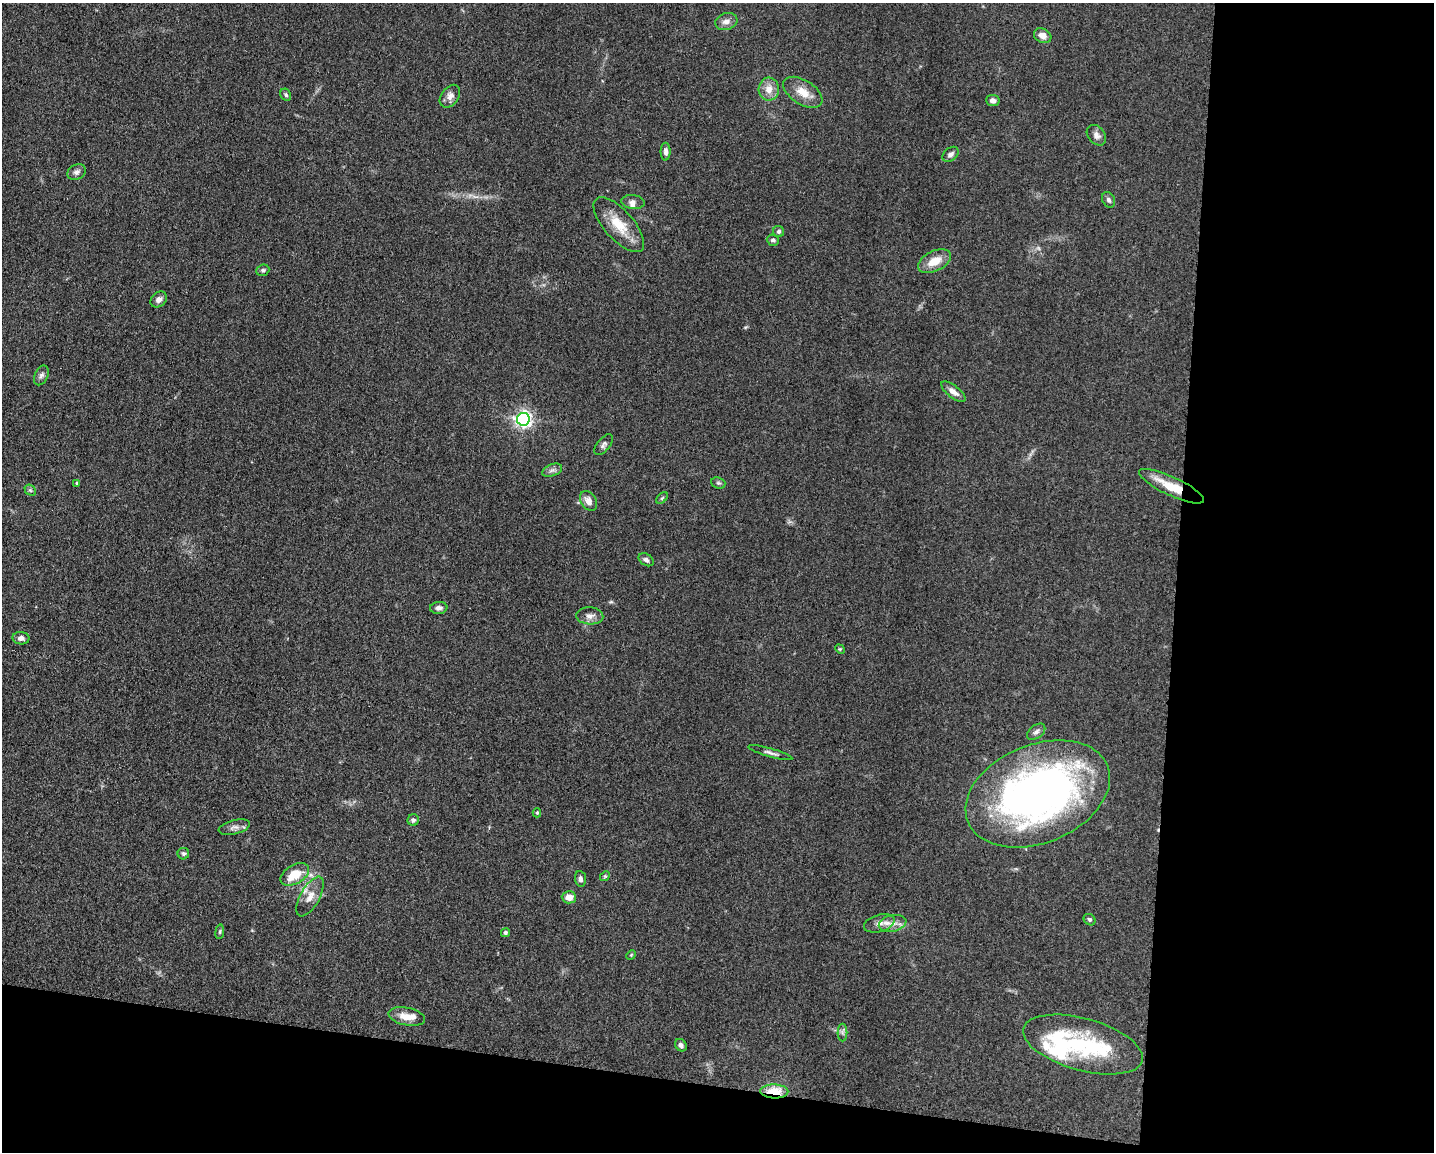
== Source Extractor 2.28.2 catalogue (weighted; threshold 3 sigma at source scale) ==
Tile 12 of 3 x 4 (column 3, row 4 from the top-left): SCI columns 3091-4522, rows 9-1158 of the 4639 x 4618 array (HDU 1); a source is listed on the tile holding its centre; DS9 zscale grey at full resolution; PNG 1436 x 1154 px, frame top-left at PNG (2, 3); each listed source drawn as its Kron ellipse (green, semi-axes under 4 px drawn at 4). Shown black and unused: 24% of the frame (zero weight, under 3 of 5 exposures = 1% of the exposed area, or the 3 px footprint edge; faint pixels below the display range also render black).
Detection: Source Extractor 2.28.2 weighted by HDU 2 'WHT'; one run over the whole footprint, this tile lists its part. Background 0.0763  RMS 0.0066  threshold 0.0295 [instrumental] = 3 sigma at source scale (4.5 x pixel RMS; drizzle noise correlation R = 1.50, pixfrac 1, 0.05/0.05 arcsec/px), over >= 5 px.
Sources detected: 65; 1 too faint to see at this stretch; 1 inside a brighter object's white glare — neither listed nor drawn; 5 inside a brighter listed object's ellipse — not listed separately; the other 58 listed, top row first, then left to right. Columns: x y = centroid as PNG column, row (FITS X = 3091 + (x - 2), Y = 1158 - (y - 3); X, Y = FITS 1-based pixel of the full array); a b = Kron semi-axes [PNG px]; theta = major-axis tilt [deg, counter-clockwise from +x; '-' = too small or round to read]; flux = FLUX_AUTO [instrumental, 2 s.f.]
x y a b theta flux
726 21 11 8 16 3.9
1043 36 9 7 -26 4.3
769 89 11 10 - 6.4
803 92 22 12 -32 9.8
286 95 6 5 - 1.3
450 96 12 8 53 4
993 101 7 5 -6 2.8
1096 135 11 8 -50 3.3
666 152 9 5 89 2.5
950 154 9 6 41 2.4
76 172 10 7 28 2.4
1109 200 8 6 -60 1.8
633 202 12 7 -6 2.6
619 225 34 14 -48 17
779 231 6 5 - 1.5
773 240 6 5 - 1.7
934 261 18 10 26 11
263 270 6 5 - 1.4
159 299 9 7 41 3.2
41 375 10 6 64 2.3
953 392 15 6 -38 3.8
523 419 6 6 - 240
604 445 12 6 52 2
552 470 10 6 21 2.3
77 483 4 4 - 0.67
718 483 7 5 -20 1.3
1172 486 35 9 -25 18
30 490 6 4 -42 1
662 498 7 4 45 0.98
588 501 11 7 -57 4.8
646 560 8 5 -33 2
439 608 8 6 6 2.2
590 616 13 8 -3 3.9
21 638 8 6 -4 2.7
840 649 5 4 - 0.68
1036 732 10 6 38 2.2
770 753 23 4 -16 2.6
1038 794 75 49 22 330
537 813 4 4 - 0.76
413 820 6 5 - 1.7
234 827 16 7 14 3
183 854 6 5 - 1.4
295 874 15 9 30 15
605 876 5 4 - 0.77
580 879 8 5 -83 2
310 896 22 9 60 7
569 897 7 6 - 5.8
1090 920 6 5 - 1.3
879 923 16 8 16 4.7
893 923 14 8 12 5.2
220 932 7 3 82 0.96
505 933 4 4 - 1.4
631 955 5 4 - 0.72
407 1016 18 8 -12 7.6
842 1033 9 5 89 1.6
1083 1044 62 26 -15 66
681 1045 7 5 -53 1.9
774 1091 14 7 -2 14
Overlapping masked pixels (flux is a lower limit): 2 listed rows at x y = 1172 486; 774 1091